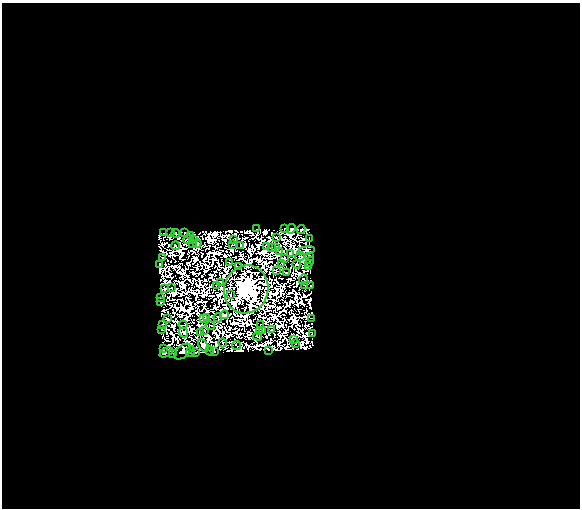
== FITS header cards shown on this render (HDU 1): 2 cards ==
NAXIS1  =                  578
NAXIS2  =                  506

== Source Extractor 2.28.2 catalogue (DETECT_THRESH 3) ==
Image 578 x 506 px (HDU 1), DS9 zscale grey, 1 PNG px = 1 image px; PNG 582 x 510 px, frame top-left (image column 1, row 506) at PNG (2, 3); each listed source drawn as its Kron ellipse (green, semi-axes under 4 px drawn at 4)
Background 0.00829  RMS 4.2e-06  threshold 1.25e-05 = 3 sigma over >= 5 px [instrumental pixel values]
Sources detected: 175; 93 with non-positive FLUX_AUTO (blend fragments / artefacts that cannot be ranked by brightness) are neither listed nor drawn; the other 82 listed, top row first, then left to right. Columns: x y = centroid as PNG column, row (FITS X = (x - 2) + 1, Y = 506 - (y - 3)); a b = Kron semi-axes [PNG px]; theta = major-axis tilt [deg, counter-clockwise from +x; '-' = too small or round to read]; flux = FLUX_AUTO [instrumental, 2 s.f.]
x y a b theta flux
285 228 3 2 - 0.57
256 229 3 2 - 0.32
291 229 5 3 - 0.89
301 229 4 2 - 0.47
185 232 3 2 - 0.37
164 233 4 2 - 0.23
170 233 2 2 - 0.47
176 233 4 2 - 0.19
191 236 3 3 - 0.41
276 237 2 2 - 0.48
188 239 6 3 15 0.46
194 239 3 2 - 0.1
309 239 4 2 - 0.69
233 240 3 2 - 0.49
193 243 3 2 - 0.15
197 243 4 3 - 0.047
232 245 3 2 - 0.12
240 245 3 2 - 0.49
175 246 4 2 - 0.14
266 246 2 2 - 0.2
276 247 2 2 - 0.45
271 248 2 2 - 0.6
280 251 3 2 - 0.66
306 251 8 3 11 0.73
290 253 4 3 - 0.62
310 256 3 2 - 0.19
300 257 5 3 - 0.63
163 258 2 2 - 0.2
285 258 3 2 - 0.27
310 262 5 3 - 0.64
229 263 4 2 - 0.11
159 264 2 2 - 1
282 264 3 2 - 0.31
297 264 4 3 - 0.2
308 266 3 2 - 0.26
238 267 4 2 - 0.017
277 271 3 2 - 0.34
286 273 3 2 - 0.019
303 279 5 4 - 2.4
221 282 4 2 - 0.58
216 286 3 2 - 0.74
305 286 3 2 - 0.6
311 286 2 2 - 0.19
171 288 3 2 - 0.41
165 289 3 3 - 0.72
246 289 24 22 71 1400
230 295 2 2 - 0.65
161 297 3 2 - 0.36
160 301 3 3 - 0.83
224 315 4 3 - 0.55
206 317 4 3 - 0.51
218 318 5 2 - 0.32
312 318 2 2 - 0.54
167 319 3 2 - 1.5
203 319 4 2 - 0.77
163 324 2 2 - 0.67
261 324 3 2 - 0.29
183 325 4 2 - 0.26
211 326 4 2 - 0.37
271 329 2 2 - 0.19
161 330 2 2 - 0.6
205 330 3 2 - 0.22
263 330 2 2 - 0.4
260 331 2 2 - 0.2
183 332 5 3 - 0.54
200 333 3 2 - 0.39
312 333 2 2 - 0.68
258 336 4 2 - 0.085
293 340 2 2 - 0.84
223 343 4 2 - 0.35
296 343 2 2 - 0.12
203 345 7 4 -57 0.36
237 346 5 2 - 0.062
163 348 2 2 - 0.26
269 350 2 2 - 0.23
190 351 6 2 74 0.48
210 351 4 2 - 0.0047
214 351 3 2 - 0.72
166 352 7 4 26 3.6
183 352 10 5 44 0.46
173 353 2 2 - 0.54
196 353 3 2 - 0.98
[93 non-positive-flux detections neither listed nor drawn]